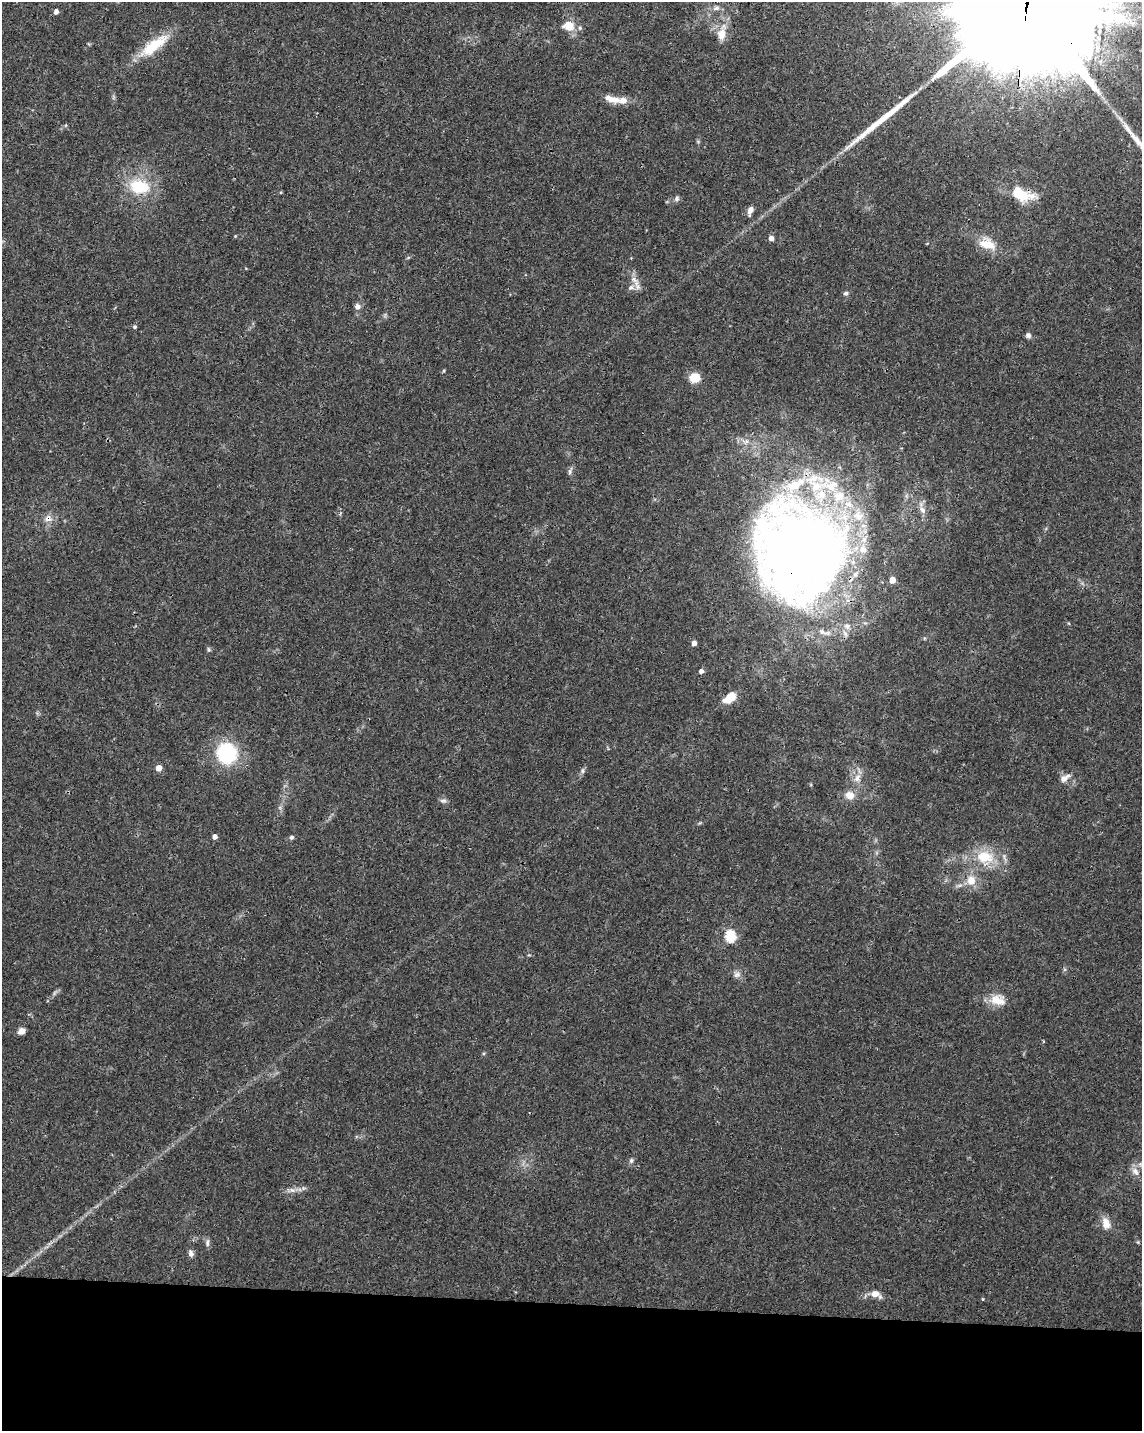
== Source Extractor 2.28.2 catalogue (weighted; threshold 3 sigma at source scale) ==
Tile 10 of 4 x 3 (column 2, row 3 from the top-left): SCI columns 1144-2283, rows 232-1660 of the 4572 x 4802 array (HDU 1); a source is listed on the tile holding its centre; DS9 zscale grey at full resolution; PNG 1144 x 1433 px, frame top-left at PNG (2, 2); no overlay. Shown black and unused: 9% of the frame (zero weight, under 3 of 4 exposures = <1% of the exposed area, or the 3 px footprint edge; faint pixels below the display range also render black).
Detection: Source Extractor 2.28.2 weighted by HDU 2 'WHT'; one run over the whole footprint, this tile lists its part. Background 0.0366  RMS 0.0033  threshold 0.015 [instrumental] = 3 sigma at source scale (4.5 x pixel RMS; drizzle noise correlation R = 1.50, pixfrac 1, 0.0396/0.0396 arcsec/px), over >= 5 px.
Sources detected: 65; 1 too faint to see at this stretch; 1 long thin detection or spike segment (spike, bleed or trail) — not listed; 10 inside a brighter listed object's ellipse — not listed separately; the other 53 listed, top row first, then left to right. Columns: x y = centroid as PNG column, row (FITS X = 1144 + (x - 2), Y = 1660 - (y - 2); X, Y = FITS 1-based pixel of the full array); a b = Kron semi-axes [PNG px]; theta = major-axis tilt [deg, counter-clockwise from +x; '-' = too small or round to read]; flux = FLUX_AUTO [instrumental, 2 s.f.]
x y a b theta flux
1027 3 93 30 83 54000
716 8 10 6 9 1.4
56 12 5 4 - 1.4
568 26 14 12 -9 4.9
722 33 23 11 76 5.1
154 45 43 13 37 12
612 99 24 8 -14 3.9
698 142 6 4 -20 0.39
139 186 26 18 -10 15
1022 194 29 14 -18 10
677 198 8 6 68 0.9
750 210 11 6 72 1.8
235 236 4 3 - 0.29
771 238 5 5 - 1.8
987 244 24 15 -21 6.7
637 286 19 7 -69 2.5
846 293 6 5 - 0.84
357 307 8 7 - 1.5
135 327 5 5 - 0.59
1028 335 7 6 - 1.1
695 378 8 7 - 8.8
746 441 10 8 13 2
570 471 12 4 72 0.89
922 509 12 7 -51 1.8
48 518 11 10 - 2.3
799 550 118 100 -80 360
694 643 5 4 - 1.6
209 649 6 5 - 0.54
701 671 5 5 - 1.3
729 698 16 10 38 5.2
226 753 22 21 - 23
159 768 5 4 - 3.6
582 771 8 5 85 0.79
857 778 14 8 67 2.8
1064 779 10 9 - 2
850 795 11 10 - 3.1
443 801 10 6 1 1
215 837 4 4 - 1.8
291 837 6 5 - 0.68
985 857 22 15 -9 11
971 880 12 11 - 4.4
730 936 6 6 - 27
737 974 10 8 15 1.5
998 1000 23 15 -7 5.4
21 1031 8 7 - 1.7
631 1161 7 6 - 0.8
1135 1171 13 8 -52 2.2
292 1190 7 6 - 1.1
1106 1223 15 10 -72 3.5
207 1243 11 5 90 1
191 1253 9 6 -78 1.3
875 1294 10 7 -4 3.1
983 1299 4 3 - 0.32
Overlapping masked pixels (flux is a lower limit): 4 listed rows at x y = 1027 3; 1022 194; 48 518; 799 550
Isophote crosses this tile's border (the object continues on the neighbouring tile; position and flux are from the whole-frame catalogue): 1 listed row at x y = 1027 3